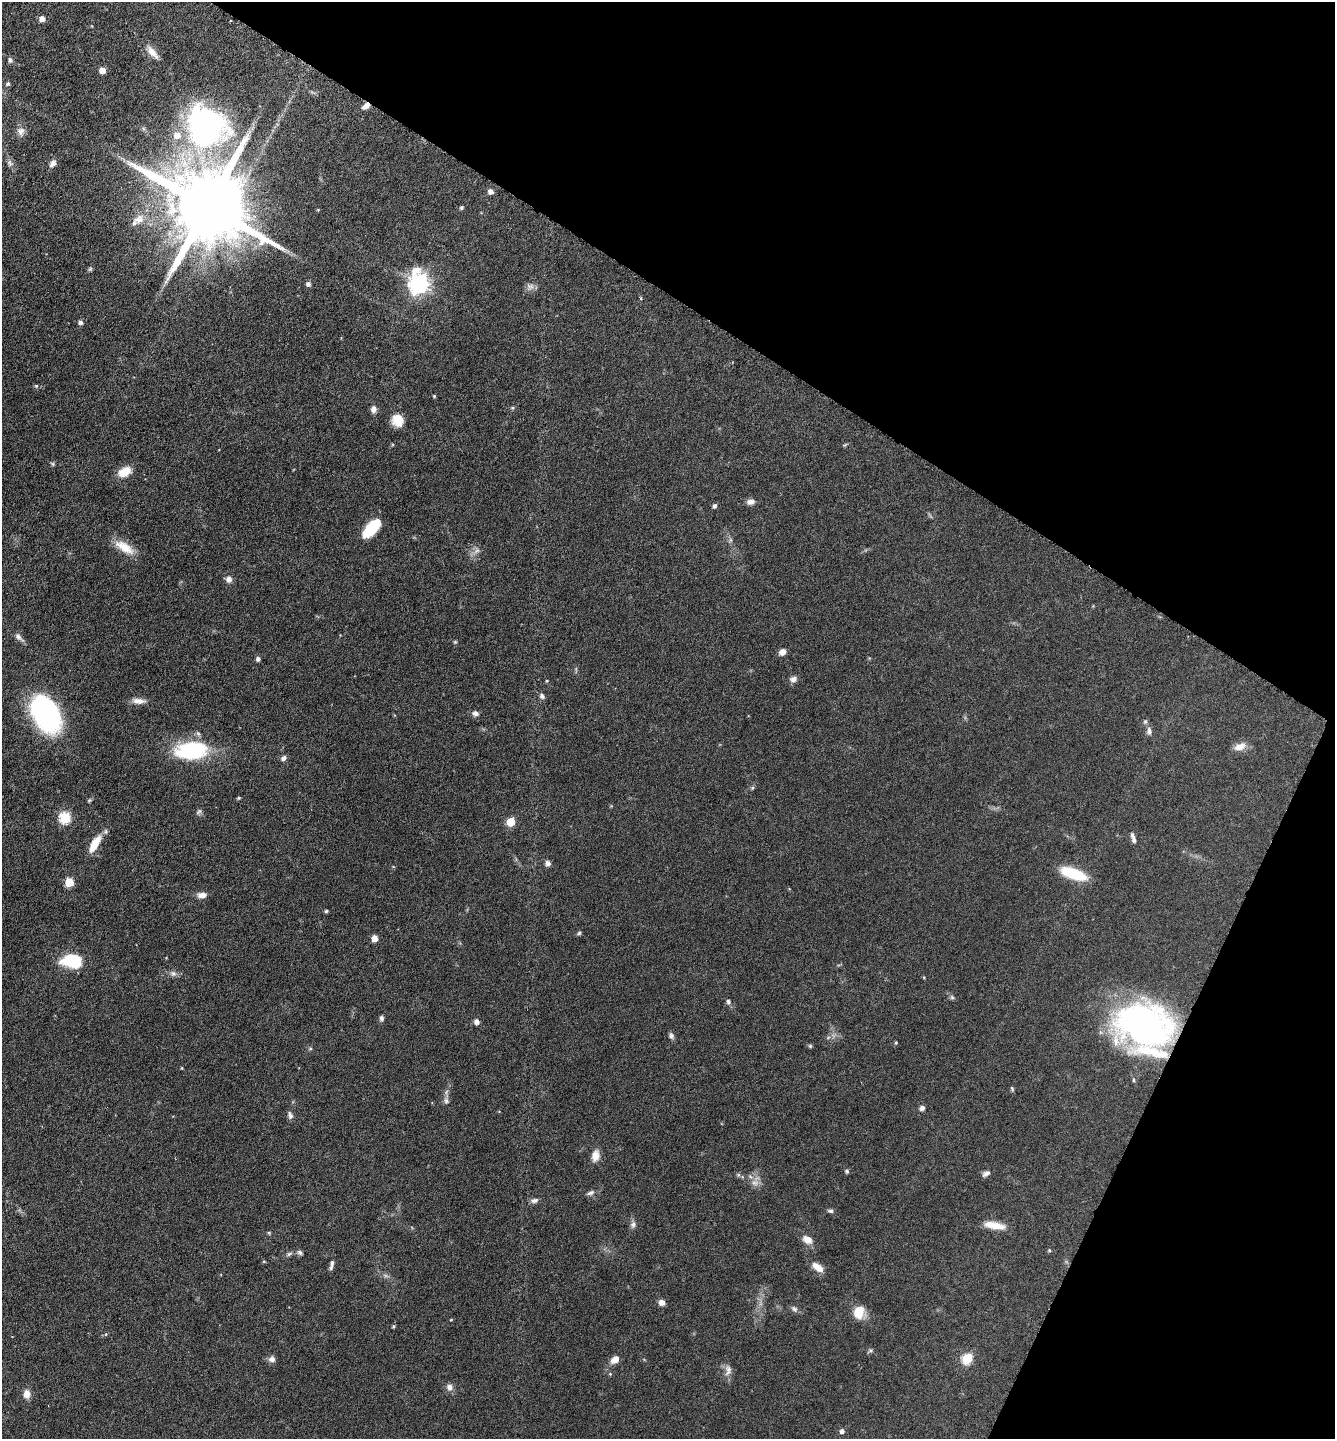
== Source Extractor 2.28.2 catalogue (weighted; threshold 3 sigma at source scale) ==
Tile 8 of 4 x 4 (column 4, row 2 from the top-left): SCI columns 4147-5479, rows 2879-4315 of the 5770 x 5760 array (HDU 1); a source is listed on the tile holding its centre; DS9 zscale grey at full resolution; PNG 1337 x 1441 px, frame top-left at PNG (2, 2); no overlay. Shown black and unused: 28% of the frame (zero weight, under 3 of 6 exposures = <1% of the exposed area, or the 3 px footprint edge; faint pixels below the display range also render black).
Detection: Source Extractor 2.28.2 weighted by HDU 2 'WHT'; one run over the whole footprint, this tile lists its part. Background 0.072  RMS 0.0039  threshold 0.0159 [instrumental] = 3 sigma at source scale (4.09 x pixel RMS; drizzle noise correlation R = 1.36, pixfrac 0.8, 0.05/0.05 arcsec/px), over >= 5 px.
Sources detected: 116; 1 too faint to see at this stretch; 1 inside a brighter object's white glare — not listed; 4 inside a brighter listed object's ellipse — not listed separately; the other 110 listed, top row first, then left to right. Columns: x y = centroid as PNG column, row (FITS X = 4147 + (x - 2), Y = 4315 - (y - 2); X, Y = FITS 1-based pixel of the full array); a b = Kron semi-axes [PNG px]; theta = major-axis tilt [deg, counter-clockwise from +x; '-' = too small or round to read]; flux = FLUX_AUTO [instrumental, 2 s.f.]
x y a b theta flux
42 19 5 4 - 2.7
92 26 4 3 - 0.22
152 52 18 8 -50 3.2
10 60 7 5 -84 0.8
102 71 5 5 - 3.7
8 84 6 5 - 0.69
366 106 10 6 39 1.8
207 126 50 45 -45 90
21 131 12 10 -89 2.1
10 163 8 6 -56 1.1
53 163 10 7 54 1.6
491 191 6 5 - 1.9
208 206 25 18 -33 6300
461 208 5 4 - 0.61
139 219 18 11 28 4.3
90 269 6 5 - 0.55
308 284 5 5 - 1.2
419 284 9 7 -88 190
641 298 5 3 - 0.42
81 322 6 6 - 0.93
36 386 5 5 - 0.49
434 396 4 3 - 0.39
374 409 9 7 79 1.5
397 420 14 12 -58 5.3
52 464 6 4 -46 0.47
124 472 13 9 29 6.3
750 502 11 7 9 1.6
715 506 5 5 - 0.91
372 528 22 10 47 11
730 540 7 4 72 0.61
124 547 28 11 -32 6.1
477 551 11 4 27 1.3
229 579 8 7 - 1.7
18 637 14 7 -43 1.6
455 642 6 4 0 0.4
782 652 7 6 - 2.2
258 659 5 5 - 0.97
793 679 9 7 35 1.5
547 681 4 3 - 0.36
542 696 8 7 - 1
139 701 17 7 -3 2.5
41 712 32 23 -90 53
475 713 7 6 - 1.3
1149 731 11 6 -82 1.3
1240 747 16 9 18 3
191 750 35 19 5 30
283 758 7 5 49 1.2
752 788 6 4 45 0.52
239 798 5 4 - 0.5
89 800 6 5 - 0.49
199 812 9 5 45 0.79
65 818 6 6 - 30
511 822 5 5 - 12
1134 840 8 6 -67 0.91
95 844 23 8 58 6.5
548 863 7 7 - 1.2
1073 873 26 10 -20 15
69 882 5 5 - 14
202 895 10 7 4 2.5
326 911 5 4 - 0.49
579 933 5 5 - 0.53
374 938 5 5 - 4.3
73 961 20 13 -8 17
173 973 9 8 - 1.3
952 997 6 5 - 0.67
728 1002 8 6 -74 0.91
381 1018 7 5 80 0.83
477 1022 6 5 - 1.6
1144 1024 57 41 -10 120
671 1036 8 6 -72 1
896 1043 5 4 - 0.36
810 1046 5 5 - 0.46
182 1068 5 3 - 0.28
1134 1080 5 3 - 0.39
1012 1088 7 4 -64 0.47
446 1101 10 6 -89 1.2
922 1108 6 6 - 1.2
290 1115 10 6 -78 1.2
595 1156 13 9 77 3.2
847 1171 5 5 - 0.57
986 1173 11 6 28 1.3
738 1175 6 4 -89 0.53
755 1183 10 8 17 2
591 1193 10 5 27 0.98
534 1200 10 6 20 1.2
830 1211 7 5 -9 0.76
633 1225 9 7 82 1.2
995 1225 26 8 -9 5
807 1240 13 8 -32 3
1049 1250 5 4 - 0.41
300 1253 7 5 -43 0.81
289 1254 8 5 30 0.81
264 1261 4 4 - 0.36
332 1263 10 6 83 1.2
817 1267 15 7 -36 3.7
661 1302 7 6 - 1.9
794 1309 10 7 -40 1
859 1312 14 11 66 6.5
451 1320 5 3 - 0.28
393 1326 4 3 - 0.49
106 1334 5 3 - 0.37
870 1350 6 5 - 0.62
272 1359 8 7 - 1.7
615 1359 9 7 38 3.1
967 1359 6 5 - 23
728 1369 13 9 -66 2
610 1374 4 4 - 0.35
449 1387 9 8 - 1.8
27 1394 8 6 85 3.7
842 1431 5 4 - 1.3
Overlapping masked pixels (flux is a lower limit): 2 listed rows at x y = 366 106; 1144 1024